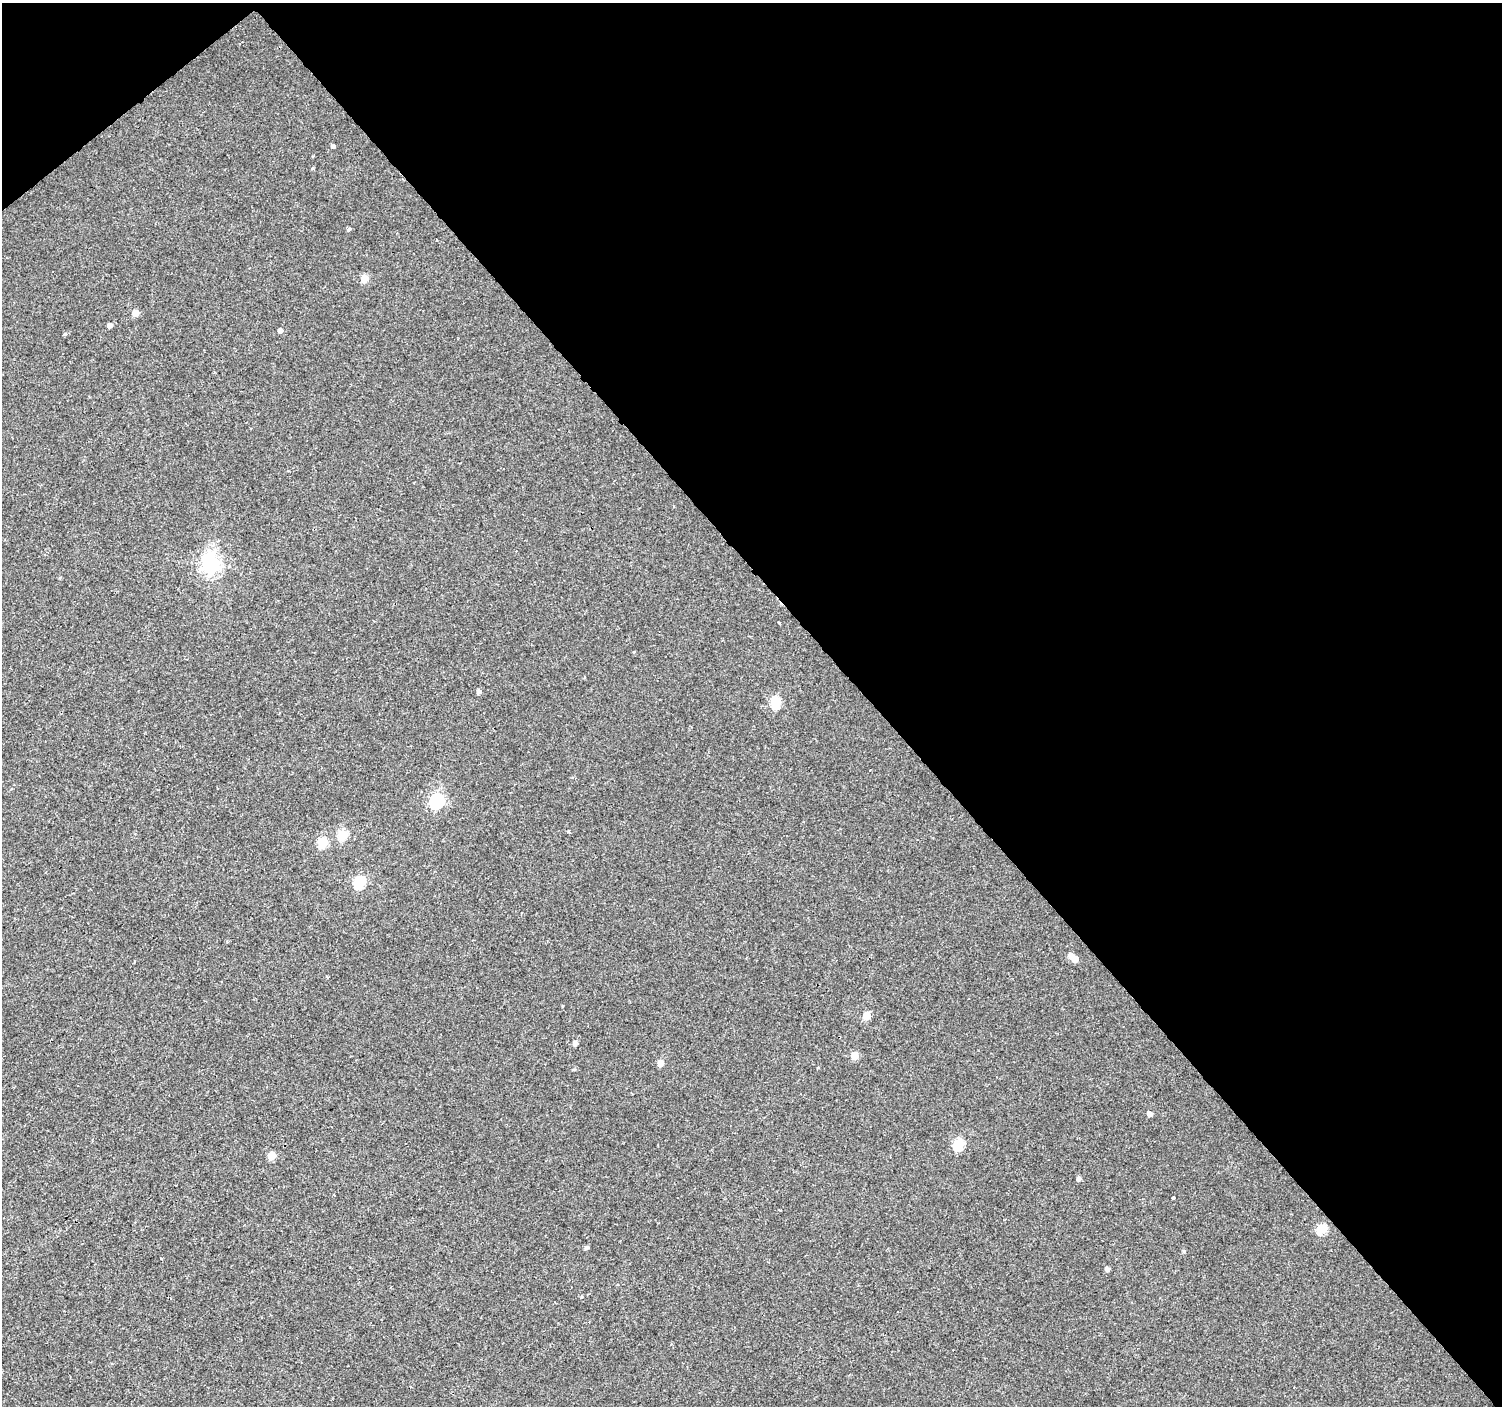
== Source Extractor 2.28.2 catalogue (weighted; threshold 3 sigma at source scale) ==
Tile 3 of 4 x 4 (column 3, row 1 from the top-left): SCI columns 3008-4507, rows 4418-5821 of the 6008 x 5965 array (HDU 1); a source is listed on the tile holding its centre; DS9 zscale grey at full resolution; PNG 1504 x 1408 px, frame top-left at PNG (2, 3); no overlay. Shown black and unused: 43% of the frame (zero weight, under 2 of 3 exposures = <1% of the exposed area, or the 3 px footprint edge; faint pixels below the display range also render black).
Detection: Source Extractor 2.28.2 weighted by HDU 2 'WHT'; one run over the whole footprint, this tile lists its part. Background 0.00282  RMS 0.0023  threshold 0.0105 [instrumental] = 3 sigma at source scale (4.5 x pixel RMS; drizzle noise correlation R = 1.50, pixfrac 1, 0.0396/0.0396 arcsec/px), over >= 5 px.
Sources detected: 35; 3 cosmic-ray / hot-pixel residue — not listed; the other 32 listed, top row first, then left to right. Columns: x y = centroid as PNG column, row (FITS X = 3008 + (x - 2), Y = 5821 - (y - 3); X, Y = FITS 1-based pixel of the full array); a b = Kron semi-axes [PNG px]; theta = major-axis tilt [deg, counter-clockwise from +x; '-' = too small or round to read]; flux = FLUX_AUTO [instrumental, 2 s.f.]
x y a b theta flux
333 146 4 3 - 1.1
312 168 4 3 - 0.24
348 229 4 3 - 1.2
364 278 6 5 - 3.9
135 313 5 5 - 2.4
109 325 5 4 - 0.89
280 330 4 4 - 0.9
211 564 8 7 - 100
479 691 5 4 - 0.67
776 702 6 5 - 13
436 801 7 6 - 42
568 831 4 3 - 0.32
342 835 6 5 - 11
322 842 6 5 - 12
359 883 6 5 - 19
1071 955 6 5 - 1.2
1075 959 5 5 - 2.5
867 1016 5 5 - 4.8
575 1043 5 4 - 1.1
855 1056 5 5 - 3.9
660 1063 5 5 - 2
574 1070 5 3 - 0.23
1149 1114 4 4 - 1.3
958 1144 6 5 - 16
271 1156 5 5 - 5.4
1079 1178 5 4 - 0.68
1173 1198 3 3 - 0.77
1322 1229 5 5 - 13
586 1248 5 5 - 0.48
1184 1251 5 4 - 0.34
161 1258 3 3 - 0.5
1107 1269 4 4 - 0.8
Unlisted compact peaks at least as high as the median listed source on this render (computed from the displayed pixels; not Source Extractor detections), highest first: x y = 65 334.